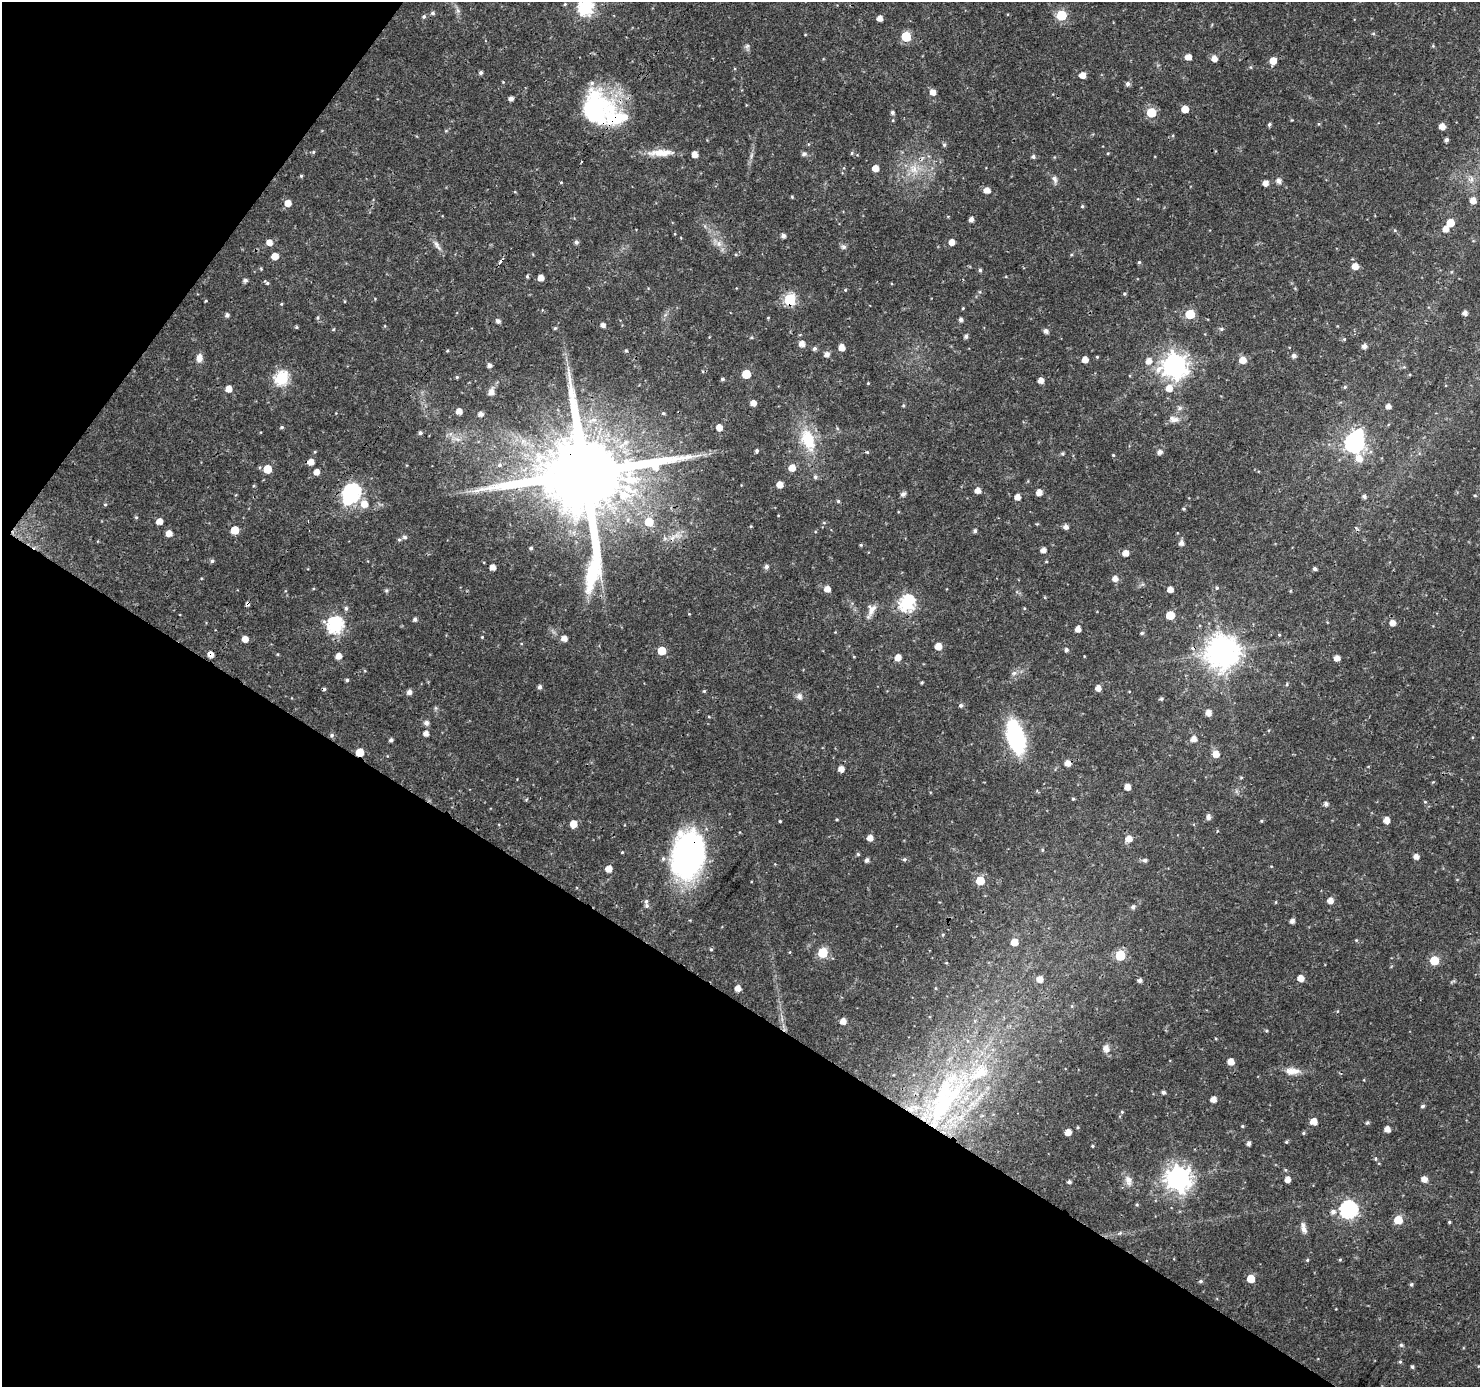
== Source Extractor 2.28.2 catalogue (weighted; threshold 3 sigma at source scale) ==
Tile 9 of 4 x 4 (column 1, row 3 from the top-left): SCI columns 4-1481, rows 1574-2958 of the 5926 x 5984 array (HDU 1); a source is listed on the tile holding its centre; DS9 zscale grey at full resolution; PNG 1482 x 1389 px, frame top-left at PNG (2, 2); no overlay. Shown black and unused: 33% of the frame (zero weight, under 3 of 4 exposures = <1% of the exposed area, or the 3 px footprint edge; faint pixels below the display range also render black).
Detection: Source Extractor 2.28.2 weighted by HDU 2 'WHT'; one run over the whole footprint, this tile lists its part. Background 0.0184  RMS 0.0016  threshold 0.00728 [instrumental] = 3 sigma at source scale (4.5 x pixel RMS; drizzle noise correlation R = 1.50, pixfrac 1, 0.0396/0.0396 arcsec/px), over >= 5 px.
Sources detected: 313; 2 inside a brighter object's white glare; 3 cosmic-ray / hot-pixel residue — not listed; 7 inside a brighter listed object's ellipse — not listed separately; the other 301 listed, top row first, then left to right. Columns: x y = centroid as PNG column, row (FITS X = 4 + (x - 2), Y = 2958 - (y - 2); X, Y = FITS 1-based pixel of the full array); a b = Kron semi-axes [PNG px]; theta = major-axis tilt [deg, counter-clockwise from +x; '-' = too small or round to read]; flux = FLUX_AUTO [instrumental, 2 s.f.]
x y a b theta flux
565 4 5 3 - 0.18
586 8 7 7 - 34
458 11 8 5 -59 0.45
433 13 5 5 - 0.35
1061 15 6 6 - 9.3
424 16 6 5 - 0.3
880 18 5 4 - 1.1
1373 34 5 3 - 0.2
906 36 6 5 - 9
747 46 8 6 68 0.39
1188 57 5 5 - 1.3
1214 58 5 5 - 1.2
1273 61 6 5 - 1.9
481 73 4 4 - 0.38
1082 75 6 5 - 1.3
1128 84 6 5 - 0.52
933 92 5 5 - 1.2
511 99 4 4 - 0.7
595 109 47 30 -85 16
1185 109 5 5 - 2.1
892 112 4 4 - 0.39
1151 112 6 5 - 6.9
893 120 5 3 - 0.13
1269 124 4 4 - 0.31
1442 126 5 5 - 1.3
446 131 6 4 1 0.18
1446 140 4 4 - 0.45
944 145 6 5 - 0.26
313 152 5 4 - 0.21
660 153 36 8 2 2.7
852 153 5 4 - 0.21
1108 153 5 3 - 0.14
804 154 7 6 - 0.4
751 155 9 4 81 0.45
1033 157 5 5 - 0.39
875 168 5 5 - 1.6
913 169 15 12 -52 2.5
301 176 4 4 - 0.21
1055 179 11 6 -72 0.6
1278 181 6 6 - 0.76
1265 183 5 4 - 1
987 190 6 5 - 1.2
792 197 5 4 - 0.16
1473 200 5 5 - 1.3
288 203 5 5 - 1.5
1082 206 4 4 - 0.23
971 219 5 4 - 0.69
1450 223 5 5 - 2.7
1446 229 5 5 - 1.2
783 236 4 4 - 0.67
269 242 6 5 - 1.1
576 242 5 5 - 0.44
952 242 5 5 - 1.2
719 244 9 8 - 0.96
437 245 19 6 -55 0.88
843 247 8 7 - 0.45
275 256 5 5 - 1.9
1139 262 4 4 - 0.23
1355 266 5 5 - 1.6
980 270 5 4 - 0.28
527 276 5 4 - 0.22
541 278 5 5 - 1.2
245 280 5 4 - 0.47
267 283 8 4 -43 0.28
845 290 4 4 - 0.17
1124 294 4 4 - 0.23
790 300 6 6 - 17
206 301 3 3 - 0.14
281 304 4 4 - 0.17
963 308 4 3 - 0.14
1465 313 4 4 - 0.73
1190 314 6 5 - 7.5
227 315 5 5 - 0.5
317 317 6 5 - 0.25
768 318 4 3 - 0.13
961 319 4 4 - 0.53
498 321 5 4 - 0.56
603 325 5 4 - 0.74
296 327 4 4 - 0.19
555 328 5 4 - 0.21
1221 329 6 4 -19 0.26
333 330 5 3 - 0.15
1046 331 5 5 - 0.59
966 336 5 4 - 0.41
751 338 5 3 - 0.17
1344 339 5 4 - 0.18
802 344 5 5 - 1.1
1364 346 5 5 - 0.76
842 348 6 5 - 1.3
815 349 5 5 - 0.39
447 351 4 3 - 0.16
626 351 5 4 - 0.23
827 354 5 5 - 0.79
1294 356 5 5 - 0.56
1097 357 4 3 - 0.17
199 358 10 7 85 1.1
1085 360 5 5 - 1.3
1242 360 6 6 - 1.8
1149 361 7 6 - 1.2
489 365 5 4 - 0.59
1174 366 9 9 - 150
746 374 5 5 - 4.8
457 377 5 4 - 0.21
282 378 7 6 - 23
722 379 4 4 - 0.31
1041 380 5 4 - 1.1
868 383 4 3 - 0.15
1345 387 5 4 - 0.23
1169 388 7 7 - 1.7
229 389 5 5 - 1.5
491 392 10 7 76 0.96
753 403 5 4 - 1.2
903 405 5 4 - 0.2
1388 406 5 5 - 0.76
1179 408 8 6 22 0.44
459 411 5 5 - 1.2
663 413 5 4 - 0.21
480 414 5 5 - 0.77
1174 419 15 8 -11 1
282 427 4 4 - 0.27
719 427 5 5 - 1.4
420 433 5 4 - 0.35
457 439 12 5 -26 0.85
808 440 30 16 -70 6.4
1354 443 7 7 - 69
757 451 4 4 - 0.32
867 452 5 4 - 0.18
1160 452 5 5 - 0.75
1062 454 5 5 - 0.23
1113 455 4 4 - 0.16
1359 458 14 8 -70 1.9
311 462 5 5 - 1.4
499 465 7 7 - 0.51
792 468 6 6 - 1.8
267 469 5 5 - 3.6
317 472 5 4 - 1.1
584 473 26 23 63 3400
815 477 6 5 - 0.37
780 485 5 5 - 1.5
978 490 5 5 - 1.1
1039 492 5 5 - 1.2
352 493 8 7 - 51
903 494 6 5 - 0.54
1475 495 5 3 - 0.17
1364 496 4 4 - 0.47
1017 497 5 4 - 1.2
838 501 4 4 - 0.24
105 504 5 4 - 0.2
364 504 8 8 - 1.7
1183 509 4 3 - 0.17
136 517 5 4 - 0.2
159 521 5 5 - 1.4
649 522 6 6 - 3.6
751 526 5 3 - 0.15
1066 527 5 5 - 0.79
1356 528 5 4 - 0.23
235 530 5 5 - 3.1
975 531 5 4 - 0.36
169 533 5 5 - 1.3
676 535 10 6 18 0.91
405 537 7 5 -2 0.36
1181 543 5 5 - 0.77
861 545 4 4 - 0.18
531 548 4 4 - 0.29
1043 550 5 4 - 0.92
1125 553 5 5 - 1.3
212 561 5 4 - 0.35
492 567 5 4 - 1.1
766 567 6 5 - 0.49
1315 569 4 4 - 0.39
1115 579 5 5 - 1.1
1217 588 5 4 - 0.24
827 589 6 5 - 1.2
1170 589 5 5 - 1.1
386 590 6 4 -18 0.22
907 603 7 7 - 34
247 604 5 4 - 0.41
346 608 6 5 - 0.34
1024 608 5 3 - 0.13
871 610 20 9 65 1.3
1170 615 5 5 - 4.2
415 619 5 5 - 0.43
1392 623 5 5 - 1.2
335 625 7 7 - 38
1078 629 5 4 - 1.2
835 632 3 3 - 0.11
1142 633 5 4 - 0.26
1279 635 4 4 - 0.16
482 637 4 4 - 0.14
564 638 5 5 - 1.2
245 639 5 5 - 1.4
938 646 5 5 - 2
1066 650 5 4 - 0.39
662 651 5 5 - 3.6
1222 652 10 10 - 290
210 654 5 5 - 1.2
338 656 5 5 - 1.2
1084 656 4 2 - 0.11
898 657 5 5 - 1.5
1337 658 5 4 - 1.2
1014 673 7 5 43 0.46
347 680 4 4 - 0.27
922 682 4 3 - 0.17
1287 684 5 3 - 0.16
540 687 5 4 - 0.5
1098 688 5 5 - 1.1
704 691 4 4 - 0.19
409 692 5 5 - 0.76
799 696 9 8 - 0.65
1161 699 5 4 - 0.27
961 705 5 5 - 0.36
1208 713 5 5 - 1.2
426 723 5 5 - 0.67
426 733 5 4 - 0.92
332 735 6 5 - 0.34
1015 737 28 14 -74 19
1193 739 6 5 - 1.2
391 740 4 3 - 0.41
360 752 5 5 - 3.2
1216 754 6 6 - 1.4
1067 763 5 5 - 1.2
841 769 5 5 - 1.1
1241 778 6 4 0 0.18
1127 787 5 5 - 1.3
1073 799 4 3 - 0.18
1425 802 5 3 - 0.15
1326 804 5 5 - 0.54
1208 817 6 5 - 0.67
837 819 4 3 - 0.15
1386 820 5 5 - 1.4
780 821 3 3 - 0.18
1261 821 4 4 - 0.17
573 824 6 5 - 2
870 838 5 5 - 1.3
1129 839 6 5 - 1.5
1042 850 5 4 - 0.19
622 852 4 3 - 0.14
858 854 5 4 - 0.22
688 855 44 27 82 45
1416 856 5 4 - 0.9
904 859 5 5 - 0.3
867 860 4 4 - 0.5
1145 860 5 5 - 0.45
609 869 6 5 - 1.4
980 881 5 5 - 5.3
1330 900 5 5 - 1.2
1276 902 5 3 - 0.14
647 906 8 6 -75 0.45
1133 907 5 5 - 0.43
1292 921 5 4 - 0.66
943 934 5 3 - 0.17
1014 942 5 5 - 1.9
711 949 5 4 - 0.21
790 952 5 3 - 0.12
822 953 6 6 - 8.7
1120 955 6 6 - 8.5
1434 960 5 5 - 5.5
946 963 4 2 - 0.11
1300 978 5 5 - 1.6
1040 979 6 5 - 1.2
1139 980 5 4 - 0.51
738 988 5 5 - 1.2
843 1021 5 5 - 1.2
1266 1030 5 3 - 0.17
1106 1048 11 9 -79 0.89
1231 1062 5 5 - 1.6
1292 1071 21 9 -1 1.7
1163 1092 4 4 - 0.4
1213 1099 4 4 - 1.3
944 1101 111 39 55 53
1422 1106 4 4 - 0.32
1122 1112 4 4 - 0.18
1314 1121 5 5 - 1.6
1367 1123 6 4 41 0.23
1242 1126 4 4 - 0.18
1387 1129 5 4 - 1.1
1068 1132 5 5 - 1.4
1303 1133 4 4 - 0.23
1286 1142 4 4 - 0.19
1249 1143 5 4 - 0.56
1092 1146 4 4 - 0.17
1375 1159 5 4 - 0.2
1178 1178 9 8 - 140
1288 1179 5 5 - 1.2
1424 1179 5 5 - 1.2
1128 1180 15 9 -78 1.2
1069 1182 5 4 - 0.38
1137 1205 5 4 - 0.21
1348 1209 7 7 - 44
1333 1212 7 6 - 0.69
1398 1220 6 5 - 3.9
1449 1222 3 3 - 0.19
1304 1228 14 6 -77 0.98
1307 1260 4 4 - 0.19
1340 1260 5 4 - 0.18
1251 1279 5 5 - 3
1200 1281 5 5 - 0.29
1411 1284 5 4 - 0.27
1401 1345 5 5 - 0.28
1400 1362 5 4 - 0.21
1412 1367 4 4 - 0.3
Overlapping masked pixels (flux is a lower limit): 9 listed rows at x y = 595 109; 790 300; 584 473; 247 604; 210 654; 360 752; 1067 763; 688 855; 944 1101
Isophote crosses this tile's border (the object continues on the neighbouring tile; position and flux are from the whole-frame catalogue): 1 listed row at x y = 586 8